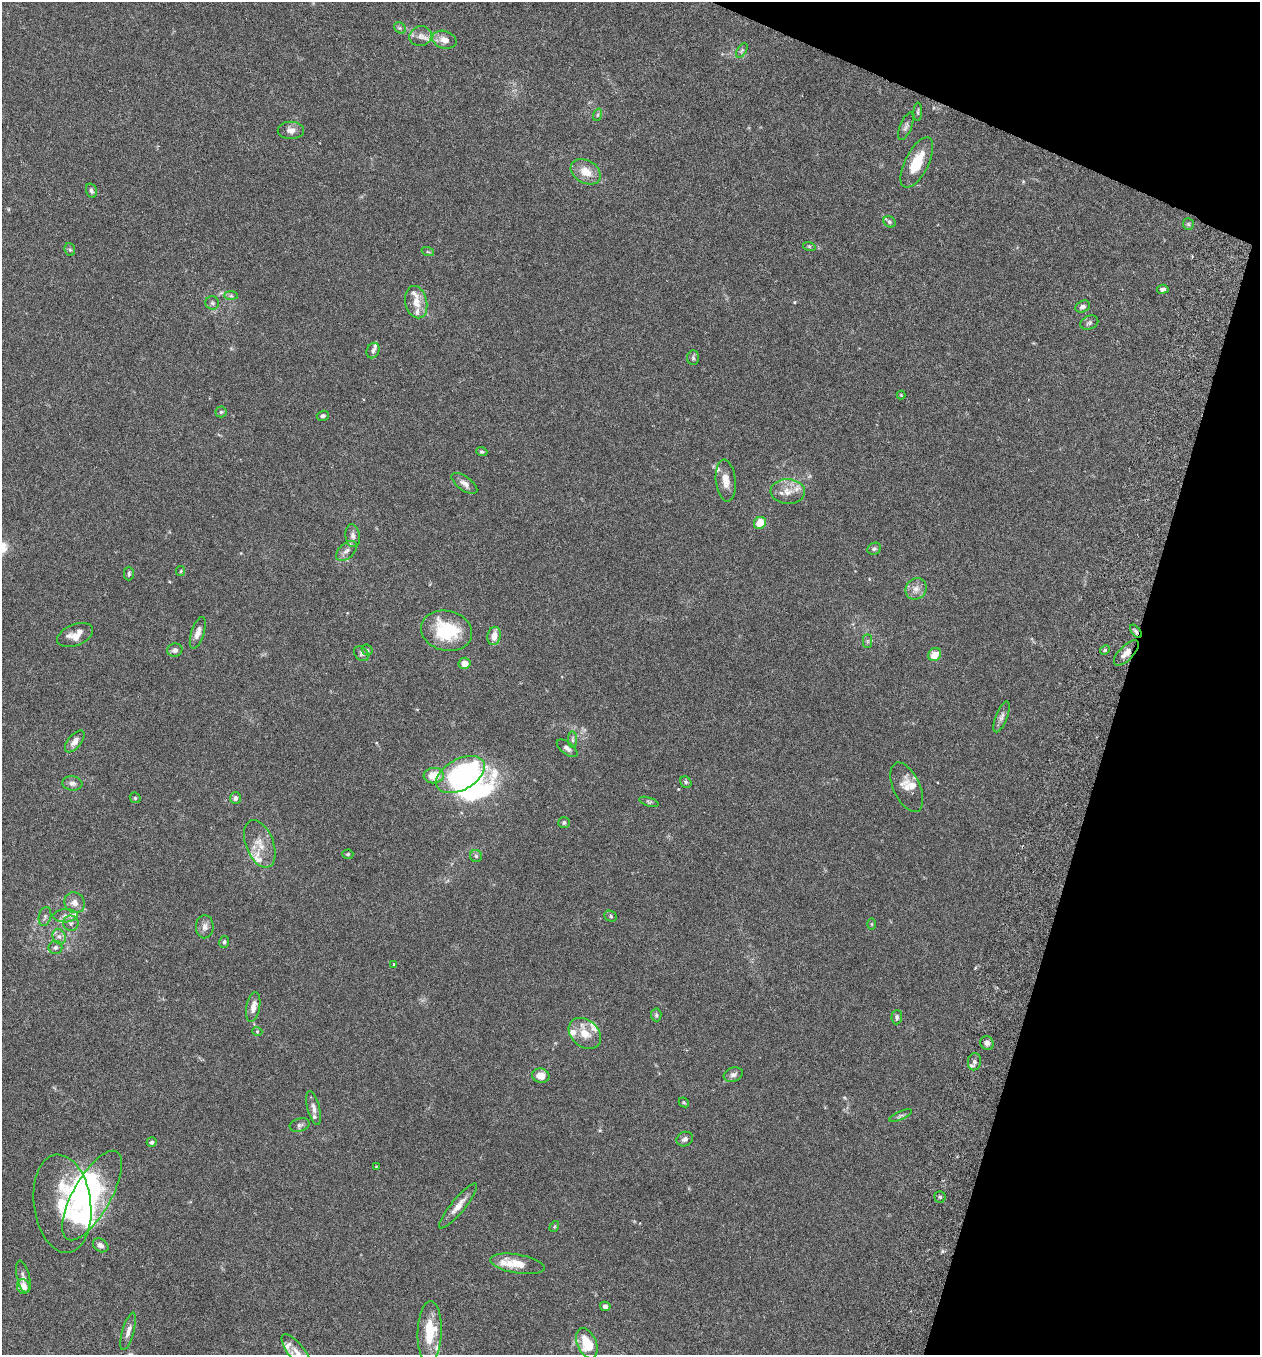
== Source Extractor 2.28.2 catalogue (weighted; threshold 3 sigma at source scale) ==
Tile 8 of 4 x 4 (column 4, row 2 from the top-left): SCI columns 3966-5223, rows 2736-4088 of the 5544 x 5466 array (HDU 1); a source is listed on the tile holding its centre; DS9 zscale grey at full resolution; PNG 1262 x 1357 px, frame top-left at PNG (2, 2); each listed source drawn as its Kron ellipse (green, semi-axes under 4 px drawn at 4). Shown black and unused: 15% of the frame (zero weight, under 3 of 6 exposures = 3% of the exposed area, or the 3 px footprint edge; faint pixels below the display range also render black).
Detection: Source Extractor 2.28.2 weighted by HDU 2 'WHT'; one run over the whole footprint, this tile lists its part. Background 0.0171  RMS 0.002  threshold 0.008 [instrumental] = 3 sigma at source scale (4.09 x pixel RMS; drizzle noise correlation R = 1.36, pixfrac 0.8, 0.05/0.05 arcsec/px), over >= 5 px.
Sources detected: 131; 9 inside a brighter object's white glare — neither listed nor drawn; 14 inside a brighter listed object's ellipse — not listed separately; the other 108 listed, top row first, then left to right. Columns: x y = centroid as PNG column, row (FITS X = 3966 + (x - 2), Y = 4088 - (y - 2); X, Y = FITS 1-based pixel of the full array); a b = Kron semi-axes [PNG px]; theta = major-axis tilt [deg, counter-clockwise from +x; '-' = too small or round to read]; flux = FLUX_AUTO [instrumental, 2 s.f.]
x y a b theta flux
400 28 6 5 - 0.34
421 36 11 10 - 1.2
444 40 12 8 -17 1.4
742 50 8 4 59 0.35
918 112 9 4 87 0.28
597 115 6 4 70 0.24
906 126 14 6 68 0.6
291 130 13 8 0 1
917 162 27 11 63 4.8
586 172 16 11 -29 2.5
91 191 7 5 -74 0.43
890 222 6 5 - 0.33
1188 224 6 5 - 0.26
809 246 6 4 -18 0.22
70 249 6 5 - 0.31
428 252 6 4 -19 0.22
1163 289 6 4 9 0.54
231 296 7 4 -1 0.32
416 302 16 11 -77 2
212 303 7 6 - 0.42
1083 307 8 5 24 0.56
1089 323 9 6 23 0.44
373 350 8 6 66 0.51
693 358 7 6 - 0.38
901 395 4 4 - 0.15
221 412 5 5 - 0.29
323 416 6 5 - 0.36
482 452 5 4 - 0.3
726 481 21 10 -84 1.7
464 483 15 7 -36 0.94
788 491 17 12 -2 2.2
760 523 6 5 - 2.7
353 536 11 7 -82 0.79
874 549 7 5 24 0.35
346 551 12 7 43 0.89
181 571 5 4 - 0.19
129 574 7 5 90 0.35
916 589 11 10 - 1.2
446 631 26 20 -14 9.6
1136 631 7 4 -53 0.43
198 633 16 6 72 1.2
75 635 19 10 22 2.1
494 636 9 6 80 1.8
867 641 7 4 -90 0.31
175 650 7 6 - 0.68
367 650 6 5 - 0.23
1105 650 5 4 - 0.3
1126 653 16 7 46 1.3
361 654 8 6 -46 0.42
935 654 7 6 - 2.4
464 663 6 5 - 1.5
1002 717 16 6 69 0.78
572 740 8 4 -90 0.37
75 741 13 6 50 1.1
567 748 12 6 -38 0.66
460 774 26 15 29 25
434 776 10 7 5 3.4
686 782 6 5 - 0.28
72 783 10 7 -6 0.74
907 787 26 13 -65 2
135 798 6 5 - 0.22
235 798 6 5 - 0.5
649 802 10 4 -18 0.3
564 822 6 5 - 0.38
260 844 25 14 -69 3
348 854 5 4 - 0.23
476 856 6 6 - 0.36
75 903 11 9 -45 1.2
45 916 10 6 76 0.48
65 916 12 6 4 0.99
611 916 6 5 - 0.27
71 923 7 7 - 0.57
872 924 6 4 90 0.16
205 927 11 9 88 0.94
59 937 8 6 -67 0.75
224 942 6 5 - 0.32
55 947 7 6 - 0.46
393 964 4 2 - 0.14
253 1007 15 7 80 1.4
656 1015 6 5 - 0.33
897 1017 7 5 86 0.45
257 1031 5 3 - 0.16
585 1033 18 13 -42 2.6
987 1043 7 6 - 0.62
974 1062 8 6 79 0.62
733 1075 10 7 17 0.72
541 1076 9 7 -11 1.9
684 1102 5 3 - 0.19
314 1108 17 6 -76 0.94
901 1116 12 4 23 0.36
300 1125 10 6 17 0.55
685 1139 8 7 - 0.61
152 1142 5 4 - 0.35
376 1166 4 2 - 0.11
92 1195 50 19 60 14
940 1197 5 5 - 0.29
62 1204 49 28 -82 8.6
458 1206 28 7 50 1.9
554 1227 6 3 59 0.2
101 1245 8 6 -35 0.75
517 1264 27 9 -9 3.3
23 1277 16 6 -76 0.83
23 1286 7 6 - 1.9
605 1306 5 4 - 0.48
128 1331 19 6 74 1.1
430 1332 31 12 88 5.8
587 1343 16 9 -66 5.1
297 1352 22 8 -52 1.8
Overlapping masked pixels (flux is a lower limit): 2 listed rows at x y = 1136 631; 1126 653
Isophote crosses this tile's border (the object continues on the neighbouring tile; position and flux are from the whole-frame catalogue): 1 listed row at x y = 297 1352